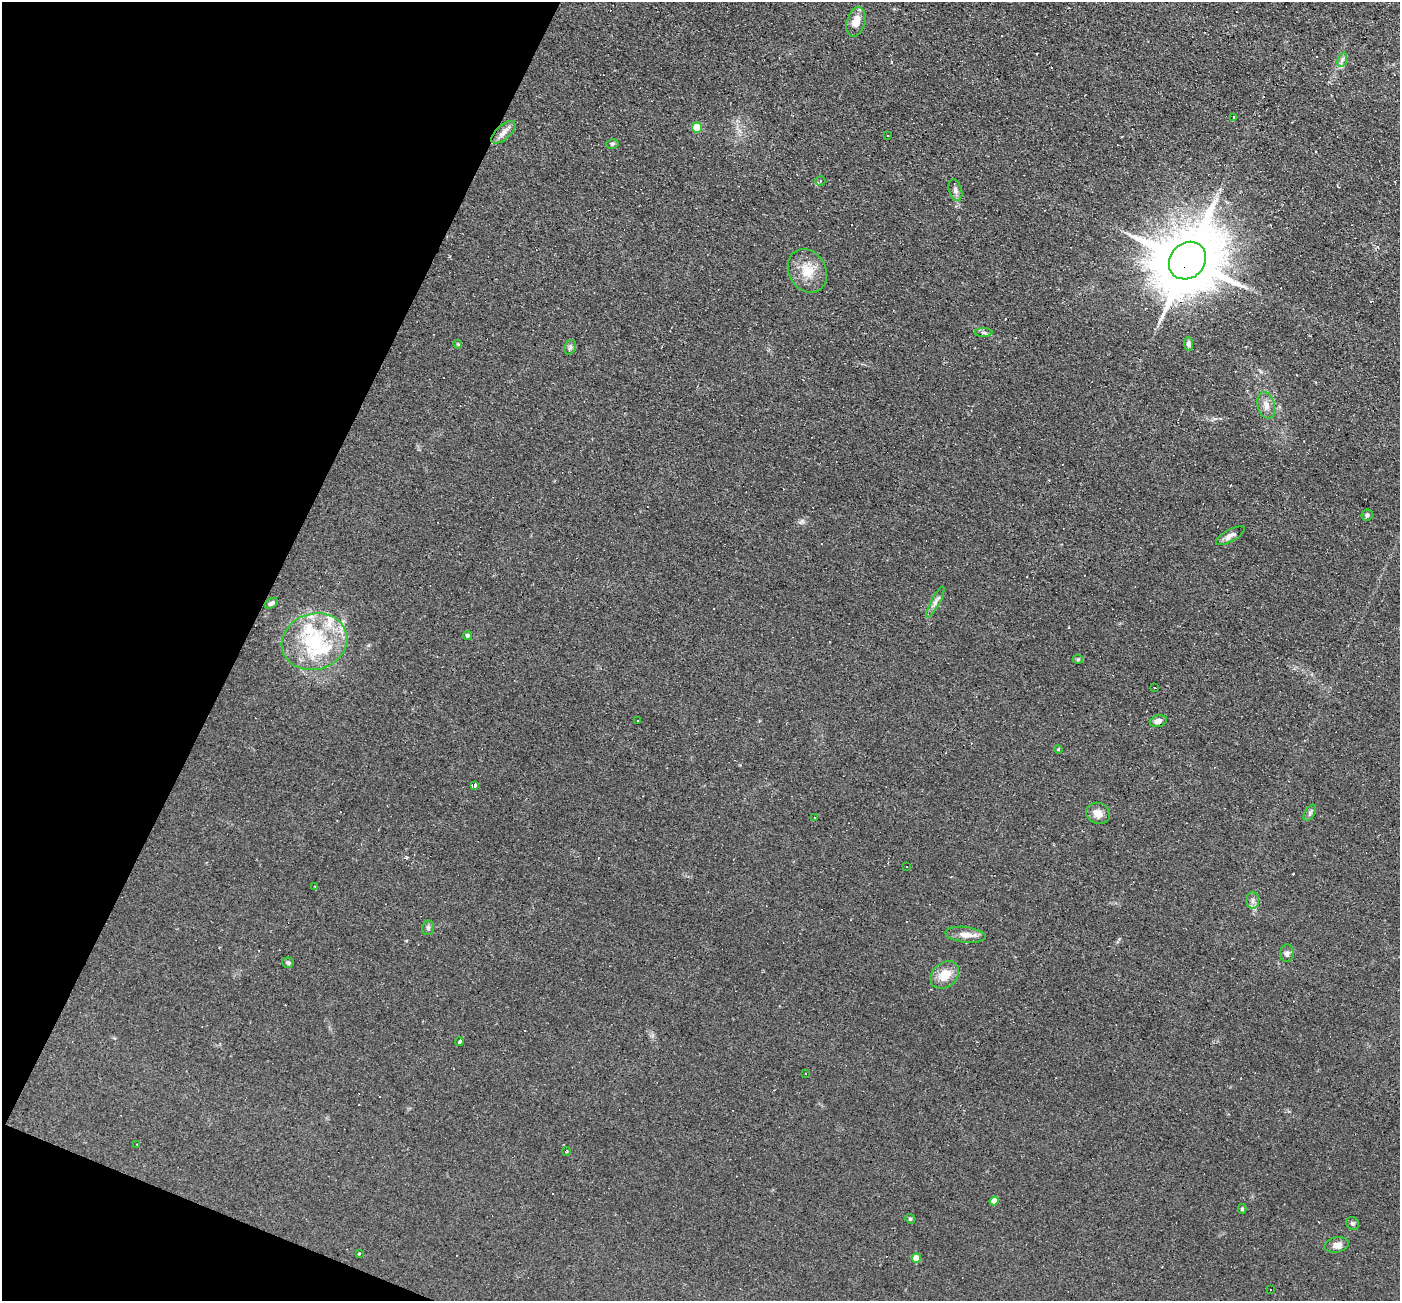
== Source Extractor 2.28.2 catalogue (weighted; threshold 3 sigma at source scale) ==
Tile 9 of 4 x 4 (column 1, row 3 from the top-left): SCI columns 1-1398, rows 1570-2868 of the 5590 x 5602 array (HDU 1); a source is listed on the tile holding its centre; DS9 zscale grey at full resolution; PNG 1402 x 1303 px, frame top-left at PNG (2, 2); each listed source drawn as its Kron ellipse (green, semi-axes under 4 px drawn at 4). Shown black and unused: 20% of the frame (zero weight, under 2 of 3 exposures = <1% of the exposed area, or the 3 px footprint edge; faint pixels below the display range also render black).
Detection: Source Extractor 2.28.2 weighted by HDU 2 'WHT'; one run over the whole footprint, this tile lists its part. Background 0.0814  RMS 0.0088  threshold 0.0394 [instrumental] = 3 sigma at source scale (4.5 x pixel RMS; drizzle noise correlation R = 1.50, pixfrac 1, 0.05/0.05 arcsec/px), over >= 5 px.
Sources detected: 70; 16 cosmic-ray / hot-pixel residue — neither listed nor drawn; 3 inside a brighter listed object's ellipse — not listed separately; the other 51 listed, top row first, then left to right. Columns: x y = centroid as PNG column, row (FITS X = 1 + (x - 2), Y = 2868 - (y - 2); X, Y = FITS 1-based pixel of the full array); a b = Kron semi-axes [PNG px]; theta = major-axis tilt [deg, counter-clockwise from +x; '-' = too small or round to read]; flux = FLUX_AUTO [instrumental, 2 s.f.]
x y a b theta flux
856 22 15 9 74 9.6
1342 60 7 4 72 2.3
1233 117 3 2 - 1
697 127 5 5 - 19
503 132 15 7 42 5.2
888 135 2 2 - 0.52
612 144 6 5 - 1.5
820 181 5 5 - 1.8
955 190 11 6 -74 3.5
1187 261 20 17 47 7100
807 271 23 18 -60 18
984 332 9 4 0 1.9
458 344 4 4 - 0.86
1189 344 7 4 -88 2.6
570 347 7 5 68 2.1
1266 405 13 8 -76 6.4
1367 515 5 5 - 2
1230 536 16 6 29 4.5
935 602 17 4 61 3.8
271 603 7 4 35 2.5
468 635 5 4 - 2
314 642 33 28 17 65
1078 659 5 4 - 1.1
1155 688 3 2 - 1.1
638 720 3 2 - 0.65
1158 721 8 5 15 4.7
1058 749 4 3 - 0.76
474 786 3 3 - 28
1098 813 12 10 -22 7
1310 813 9 5 58 2.1
814 817 3 2 - 0.67
906 867 2 2 - 0.76
315 887 3 3 - 1.3
1253 900 8 6 -90 3.1
428 928 7 5 75 2.1
966 935 20 7 -7 7.9
1287 953 9 7 87 3
288 963 6 5 - 1.9
945 975 16 12 40 15
459 1042 4 3 - 4.2
806 1074 3 2 - 0.96
137 1144 3 2 - 0.54
567 1151 4 3 - 0.76
994 1201 4 4 - 8.4
1242 1209 5 4 - 1.1
910 1219 5 4 - 1.2
1352 1223 7 6 - 1.7
1337 1245 12 7 10 5.9
359 1253 3 3 - 3.7
916 1258 5 4 - 11
1271 1290 2 2 - 0.85
Overlapping masked pixels (flux is a lower limit): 1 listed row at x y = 1187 261
Unlisted compact peaks at least as high as the median listed source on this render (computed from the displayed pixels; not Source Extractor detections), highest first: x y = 802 521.